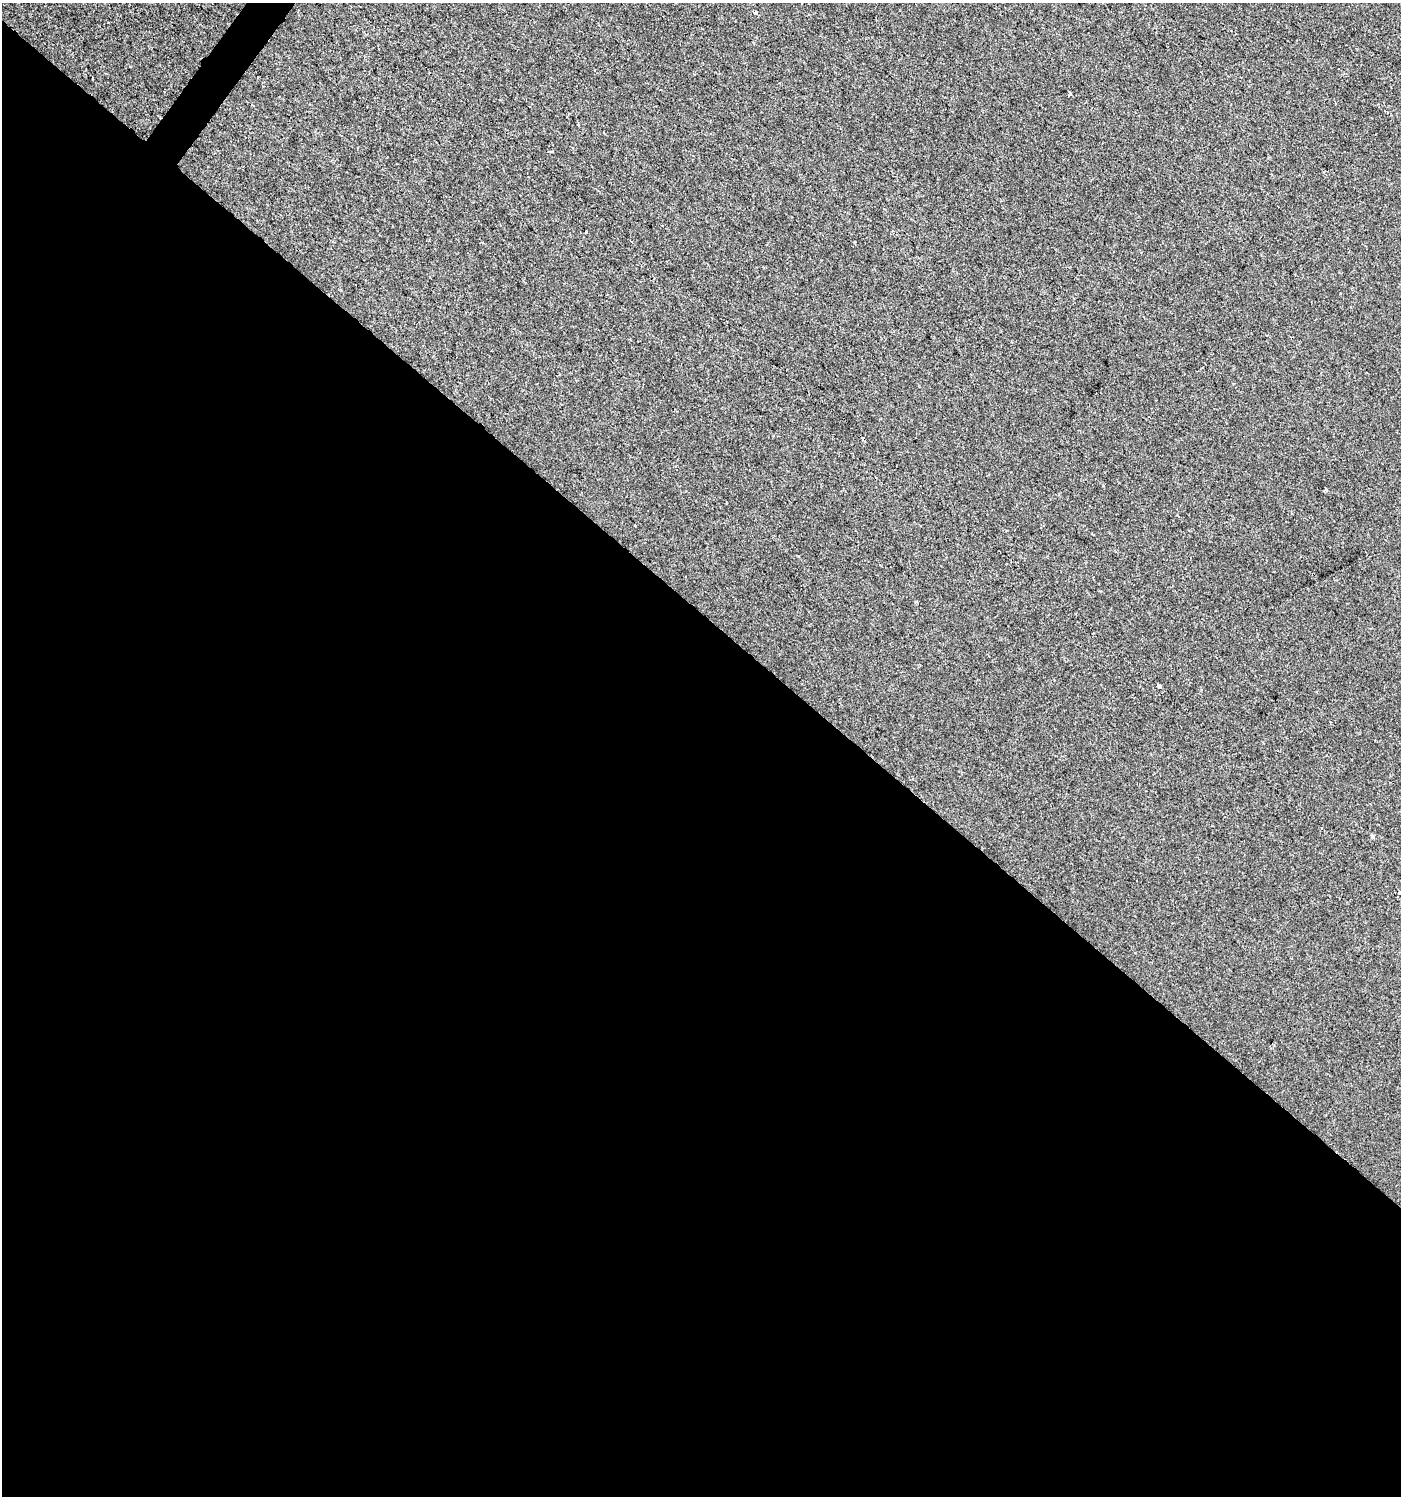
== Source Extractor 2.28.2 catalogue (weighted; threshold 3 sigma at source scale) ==
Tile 14 of 4 x 4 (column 2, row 4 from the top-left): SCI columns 1643-3041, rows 1-1494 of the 6017 x 5983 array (HDU 1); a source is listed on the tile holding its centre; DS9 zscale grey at full resolution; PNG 1403 x 1498 px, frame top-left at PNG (2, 3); no overlay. Shown black and unused: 59% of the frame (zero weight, under 2 of 3 exposures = <1% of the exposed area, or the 3 px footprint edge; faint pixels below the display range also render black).
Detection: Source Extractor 2.28.2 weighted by HDU 2 'WHT'; one run over the whole footprint, this tile lists its part. Background 3.98e-04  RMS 0.0042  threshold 0.0188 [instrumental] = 3 sigma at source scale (4.5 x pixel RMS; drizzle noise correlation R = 1.50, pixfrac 1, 0.0396/0.0396 arcsec/px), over >= 5 px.
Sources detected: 10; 2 cosmic-ray / hot-pixel residue — not listed; the other 8 listed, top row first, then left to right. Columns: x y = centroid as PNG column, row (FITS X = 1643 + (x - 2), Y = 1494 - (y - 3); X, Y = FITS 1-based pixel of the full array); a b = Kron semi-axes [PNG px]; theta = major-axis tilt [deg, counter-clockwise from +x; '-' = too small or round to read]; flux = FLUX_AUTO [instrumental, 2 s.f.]
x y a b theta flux
755 13 3 3 - 3.9
1069 95 3 2 - 0.78
552 152 4 3 - 0.53
586 232 4 3 - 3.2
1326 490 3 3 - 0.73
1159 686 4 3 - 1.4
1372 837 3 3 - 8.7
1399 893 3 3 - 1.7
Isophote crosses this tile's border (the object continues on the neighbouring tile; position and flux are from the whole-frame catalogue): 1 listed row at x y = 1399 893